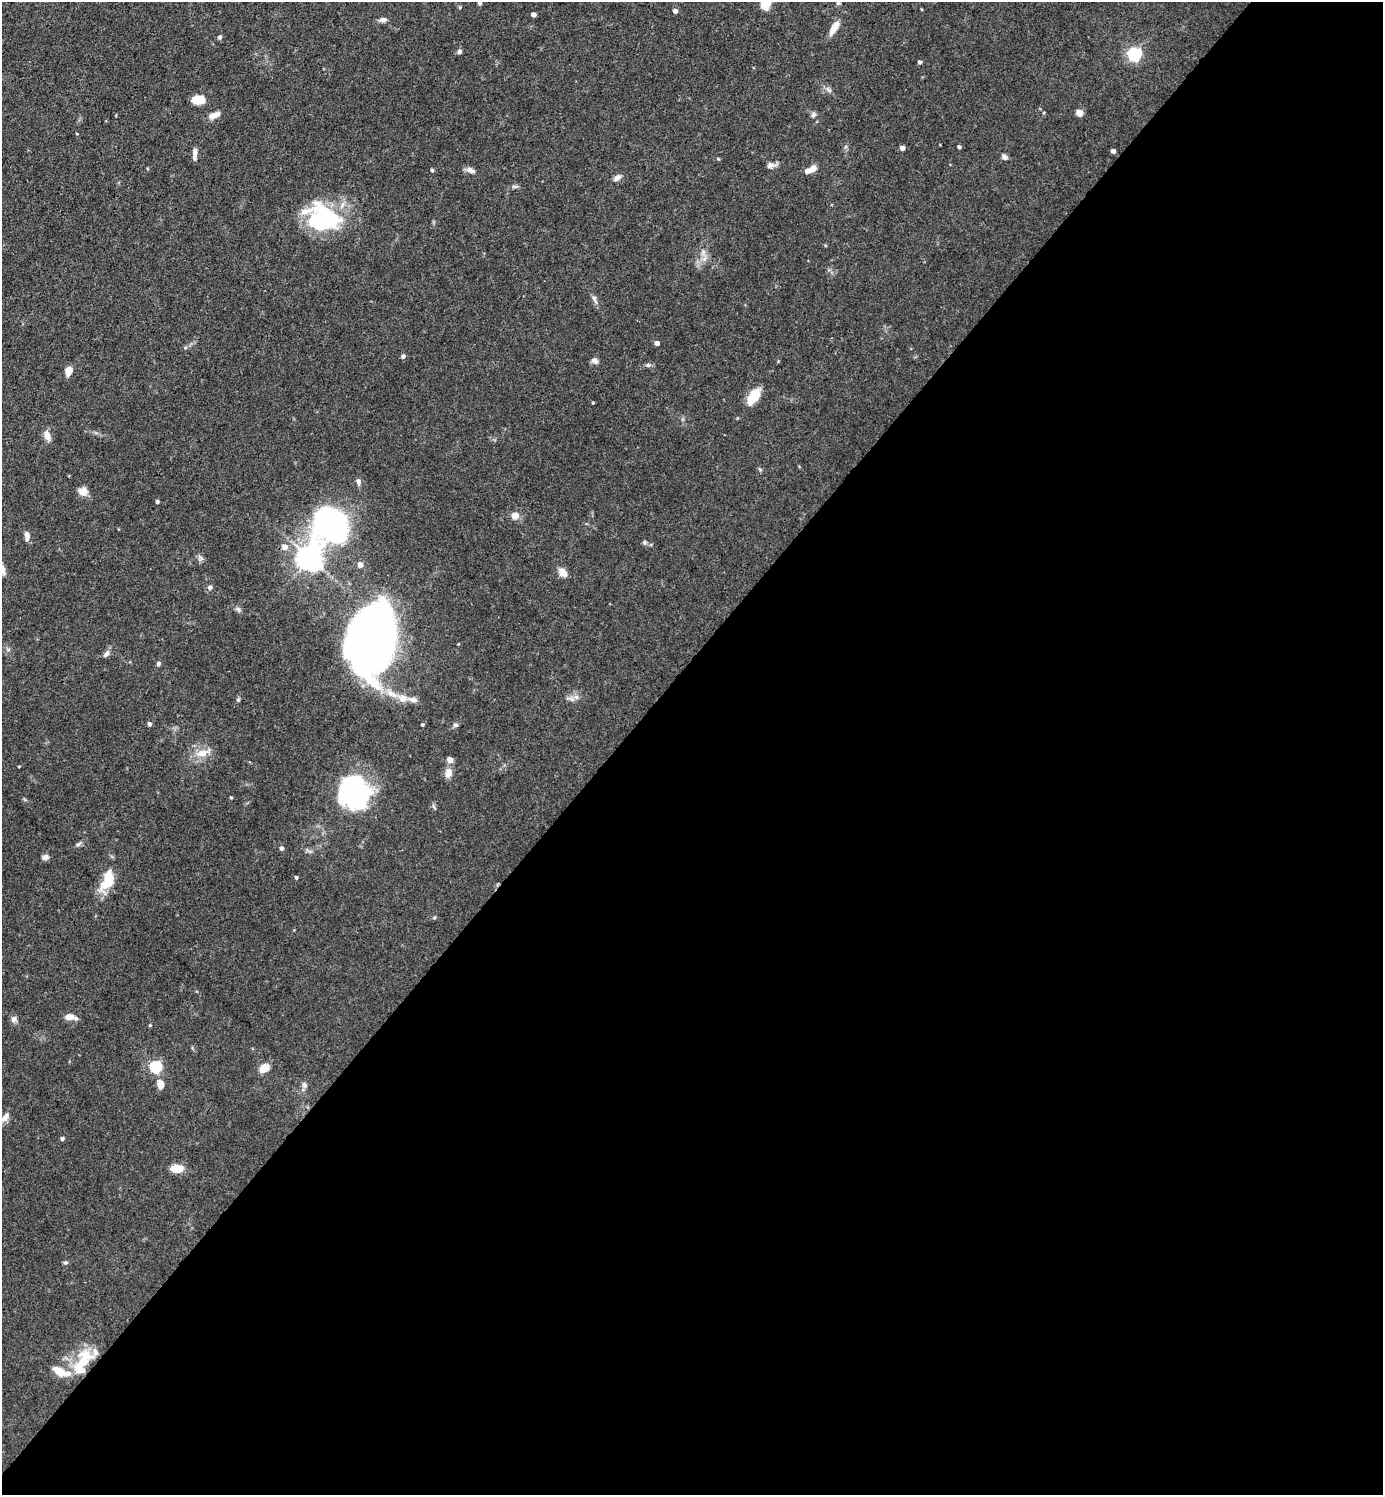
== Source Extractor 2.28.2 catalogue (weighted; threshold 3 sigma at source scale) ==
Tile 12 of 4 x 4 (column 4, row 3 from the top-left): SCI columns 4440-5820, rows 1494-2986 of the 5974 x 5972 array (HDU 1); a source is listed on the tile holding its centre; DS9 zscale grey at full resolution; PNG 1385 x 1497 px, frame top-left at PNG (2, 2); no overlay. Shown black and unused: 55% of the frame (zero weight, under 3 of 4 exposures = <1% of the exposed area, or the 3 px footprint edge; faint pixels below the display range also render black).
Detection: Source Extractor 2.28.2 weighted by HDU 2 'WHT'; one run over the whole footprint, this tile lists its part. Background 0.0754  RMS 0.0039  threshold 0.0176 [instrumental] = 3 sigma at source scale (4.5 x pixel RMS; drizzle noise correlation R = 1.50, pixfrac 1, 0.05/0.05 arcsec/px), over >= 5 px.
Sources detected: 102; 7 inside a brighter object's white glare — not listed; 6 inside a brighter listed object's ellipse — not listed separately; the other 89 listed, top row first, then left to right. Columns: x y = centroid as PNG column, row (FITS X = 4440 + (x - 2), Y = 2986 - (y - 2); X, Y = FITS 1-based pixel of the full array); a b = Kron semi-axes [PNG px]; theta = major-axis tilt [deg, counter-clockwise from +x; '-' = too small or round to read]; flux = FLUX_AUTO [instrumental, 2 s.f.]
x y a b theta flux
765 2 10 10 - 8
480 3 5 5 - 0.58
838 3 6 4 2 0.64
675 11 4 4 - 1.8
533 14 4 4 - 1.8
383 20 10 6 4 1.5
834 28 17 7 60 4.6
220 37 5 5 - 0.76
459 51 6 5 - 0.96
1134 54 6 6 - 79
920 62 4 4 - 1.1
829 90 11 4 -45 1.2
199 100 12 8 1 7
1079 113 5 4 - 6.4
214 115 13 6 21 3.2
813 115 8 6 80 1.1
959 147 4 3 - 0.84
902 148 4 4 - 2
1113 151 4 4 - 1.4
195 154 14 5 89 2
1004 157 7 6 - 1.2
718 159 5 4 - 0.37
770 165 11 7 6 1.8
813 169 9 7 53 2.1
432 170 4 3 - 0.73
470 170 12 6 -24 1.8
617 177 10 6 41 1.9
514 186 8 4 8 0.86
327 213 56 24 -30 31
703 252 11 7 -81 2.1
594 299 15 5 -69 1.5
657 343 4 4 - 2.1
403 356 5 5 - 1.2
595 361 9 6 -22 1.5
648 365 7 6 - 0.85
68 371 10 7 70 3.6
754 396 16 9 56 10
593 403 5 3 - 0.34
47 435 13 7 -73 2.7
760 469 7 3 -37 0.52
358 481 7 6 - 1.4
83 491 11 10 - 3.1
157 502 3 3 - 0.95
515 516 8 8 - 3.3
332 524 33 27 -75 120
27 536 11 6 -85 2.2
644 542 6 6 - 0.78
285 547 6 6 - 2.7
310 558 8 8 - 410
200 559 7 4 34 0.88
360 565 5 4 - 3.1
563 572 11 8 -50 3.1
210 588 6 6 - 1.1
238 609 9 4 -53 0.92
377 641 48 31 70 400
8 650 7 4 1 0.72
106 654 12 6 51 1.5
158 664 6 5 - 0.79
391 693 19 8 -31 4.5
576 697 7 6 - 1.4
413 699 14 7 -14 2
238 700 5 5 - 0.55
149 724 4 4 - 1.4
422 725 3 3 - 0.57
455 725 7 5 2 0.89
202 753 25 9 17 5
450 760 5 4 - 3.9
19 766 4 3 - 0.3
448 773 12 9 87 2.9
353 793 35 29 -29 56
231 797 4 4 - 0.38
78 844 8 4 30 0.9
281 848 4 4 - 1.3
45 857 8 6 6 1.5
296 877 4 3 - 0.63
107 882 27 11 43 8.6
434 918 6 4 1 0.5
69 1017 12 8 2 3
13 1019 9 7 62 1.3
150 1025 4 4 - 0.37
155 1067 6 5 - 47
264 1068 8 6 35 6.7
160 1084 11 8 -77 3.5
304 1085 8 7 - 1.3
5 1118 16 8 49 2.7
62 1138 4 4 - 0.89
177 1169 11 7 1 8.2
65 1262 8 4 0 0.62
82 1362 37 11 34 9.7
Overlapping masked pixels (flux is a lower limit): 1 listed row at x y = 82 1362
Isophote crosses this tile's border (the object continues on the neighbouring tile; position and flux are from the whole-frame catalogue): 2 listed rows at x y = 765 2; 5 1118